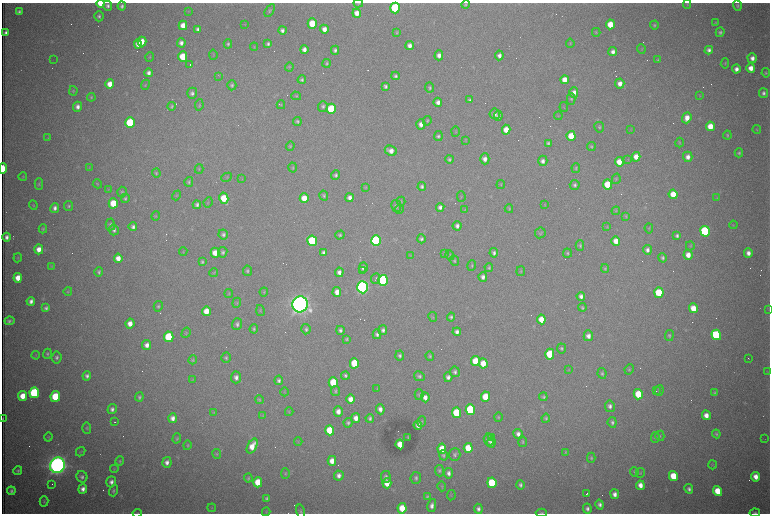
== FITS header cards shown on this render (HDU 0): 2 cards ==
NAXIS1  =                 1536 /fastest changing axis
NAXIS2  =                 1023 /next to fastest changing axis

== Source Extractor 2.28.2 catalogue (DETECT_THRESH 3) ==
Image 1536 x 1023 px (HDU 0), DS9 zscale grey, zoomed out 1/2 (1 PNG px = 2 x 2 image px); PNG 772 x 516 px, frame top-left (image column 1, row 1022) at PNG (2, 3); each listed source drawn as its Kron ellipse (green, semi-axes under 4 px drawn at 4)
Background 3050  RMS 34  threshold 103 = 3 sigma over >= 5 px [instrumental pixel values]
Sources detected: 492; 104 cannot appear on this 1/2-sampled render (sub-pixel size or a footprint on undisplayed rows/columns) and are neither listed nor drawn; the other 388 listed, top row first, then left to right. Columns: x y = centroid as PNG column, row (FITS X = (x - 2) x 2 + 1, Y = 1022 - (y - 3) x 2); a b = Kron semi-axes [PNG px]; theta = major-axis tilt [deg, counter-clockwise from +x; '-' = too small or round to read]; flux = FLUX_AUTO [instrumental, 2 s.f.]
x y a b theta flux
358 3 5 3 - 6.2e+03
101 4 4 3 - 1.4e+05
466 4 4 3 - 1.0e+04
687 4 5 3 - 6.7e+03
108 6 5 4 - 2.1e+04
122 6 4 4 - 1.8e+04
737 6 5 4 - 1.1e+04
395 8 5 4 - 8.1e+05
188 11 3 2 - 4.2e+03
270 11 7 4 59 1.3e+04
19 12 3 3 - 1.6e+04
357 13 4 4 - 5.9e+04
99 16 5 4 - 1.6e+04
312 23 5 4 - 2.0e+05
715 23 4 3 - 7.3e+03
610 24 5 4 - 1.4e+05
183 25 5 4 - 8.0e+04
245 25 3 3 - 4.1e+03
654 25 4 3 - 9.6e+03
198 29 4 3 - 2.4e+04
324 29 4 4 - 4.7e+04
282 30 4 4 - 2.3e+04
397 32 4 3 - 7.6e+03
596 32 4 3 - 5.2e+03
720 32 5 4 - 1.6e+04
6 33 4 3 - 2.6e+04
142 41 5 4 - 9.3e+04
181 43 5 4 - 3.0e+04
570 43 5 3 - 6.7e+03
138 44 4 4 - 5.3e+04
228 44 4 3 - 1.3e+04
268 44 4 3 - 1.7e+04
410 46 5 4 - 3.8e+04
254 47 4 3 - 4.8e+03
641 49 5 3 - 5.7e+03
304 50 4 3 - 3.4e+04
335 50 4 4 - 1.8e+04
709 50 4 4 - 2.6e+04
613 52 4 4 - 3.3e+04
213 55 5 2 - 4.9e+03
439 55 5 4 - 3.6e+04
499 55 5 4 - 3.0e+04
150 57 5 3 - 6.6e+03
183 57 5 4 - 2.2e+05
752 58 5 4 - 3.8e+04
53 59 2 1 - 1.7e+03
658 60 4 3 - 8.6e+03
326 63 4 4 - 1.1e+04
725 63 5 3 - 6.7e+03
190 65 2 1 - 2.0e+05
289 67 4 3 - 6.6e+03
751 68 4 4 - 6.4e+04
736 69 4 4 - 3.9e+04
149 73 4 3 - 3.0e+04
766 73 5 4 - 9.2e+03
219 76 3 2 - 4.4e+03
395 76 4 4 - 1.7e+04
302 80 4 4 - 1.3e+04
565 80 4 4 - 7.5e+04
620 83 5 4 - 4.7e+04
110 84 5 4 - 8.0e+04
145 85 5 2 - 5.6e+03
232 85 5 4 - 1.3e+04
385 86 4 3 - 1.7e+04
430 88 5 4 - 1.4e+04
73 91 5 4 - 7.9e+03
574 92 5 4 - 4.1e+04
192 93 5 5 - 2.2e+04
763 93 5 4 - 2.1e+04
296 96 5 4 - 8.2e+03
700 96 4 3 - 5.6e+03
91 97 4 3 - 7.8e+03
571 99 6 4 88 1.1e+04
470 100 3 3 - 1.5e+04
438 102 4 4 - 3.4e+04
199 105 6 3 82 8.6e+03
281 105 4 3 - 5.5e+03
172 106 4 3 - 1.0e+04
323 106 5 5 - 1.7e+04
78 107 5 4 - 3.2e+04
564 107 5 2 - 4.6e+03
331 109 5 4 - 4.4e+05
495 114 5 5 - 2.6e+04
498 116 5 4 - 2.2e+04
558 116 4 2 - 4.3e+03
687 118 6 4 69 6.5e+04
427 121 5 4 - 8.6e+03
297 122 4 4 - 1.4e+04
130 123 5 4 - 4.5e+05
421 124 5 4 - 4.6e+04
710 126 5 4 - 1.1e+05
599 127 5 5 - 1.2e+04
757 129 4 3 - 6.3e+03
506 130 5 4 - 1.0e+05
631 130 3 3 - 4.6e+03
455 131 5 3 - 5.7e+03
727 135 4 3 - 8.5e+03
438 136 5 4 - 1.4e+04
571 136 5 4 - 1.6e+05
48 138 3 3 - 5.0e+03
466 140 4 3 - 5.3e+03
548 143 4 3 - 1.5e+04
679 143 5 4 - 8.5e+03
290 146 4 4 - 9.2e+03
591 146 4 3 - 9.4e+03
391 151 6 5 - 5.1e+04
739 153 4 4 - 1.1e+04
636 157 5 4 - 7.2e+04
688 157 5 4 - 3.8e+04
449 159 4 3 - 1.4e+04
485 159 5 4 - 3.8e+04
628 159 4 3 - 5.0e+03
543 161 5 4 - 2.9e+04
619 162 5 4 - 1.0e+05
293 167 5 3 - 7.6e+03
3 168 5 2 - 2.7e+05
89 168 3 2 - 4.1e+03
576 168 5 4 - 1.0e+04
199 169 5 3 - 6.0e+03
156 173 4 4 - 9.6e+03
336 175 5 4 - 1.6e+04
23 177 4 3 - 6.5e+03
227 177 5 3 - 7.3e+03
242 179 4 2 - 3.7e+03
616 179 5 3 - 6.7e+03
189 182 5 3 - 1.2e+04
39 184 5 3 - 8.5e+03
97 184 5 3 - 7.2e+03
501 185 4 3 - 4.9e+03
575 185 5 5 - 1.7e+04
608 185 5 4 - 2.2e+05
422 186 4 4 - 1.8e+04
365 187 4 3 - 5.7e+03
108 190 4 3 - 5.7e+03
122 192 5 4 - 1.1e+04
673 194 5 4 - 1.3e+05
176 195 5 3 - 5.7e+03
324 196 5 4 - 1.1e+04
461 197 5 2 - 6.6e+03
125 198 5 4 - 1.2e+04
224 198 6 4 -75 1.9e+05
304 198 5 4 - 9.4e+04
350 198 4 4 - 3.3e+04
717 198 4 3 - 5.3e+03
401 201 4 3 - 5.6e+03
208 202 5 2 - 4.9e+03
113 203 5 4 - 1.9e+05
33 205 4 4 - 7.7e+03
197 205 4 4 - 1.8e+04
545 205 3 2 - 3.8e+03
69 206 5 4 - 1.2e+04
396 206 6 5 - 1.9e+04
440 207 4 4 - 2.8e+04
55 208 5 4 - 2.8e+04
399 209 4 4 - 7.5e+03
509 209 4 4 - 9.2e+03
465 210 4 3 - 5.8e+03
616 211 4 3 - 5.4e+03
156 216 4 3 - 6.4e+03
626 216 4 4 - 7.0e+03
110 225 6 4 -89 1.6e+04
733 225 4 3 - 6.1e+03
457 226 5 4 - 2.8e+04
133 227 4 4 - 2.1e+04
607 227 4 3 - 5.3e+03
649 228 5 3 - 6.7e+03
43 229 4 4 - 9.0e+03
114 230 5 4 - 1.9e+04
705 231 5 5 - 9.5e+05
540 233 5 5 - 1.2e+04
223 234 5 5 - 1.9e+04
340 235 5 4 - 1.2e+04
677 236 4 4 - 1.8e+04
6 237 4 3 - 2.9e+04
421 239 4 4 - 1.7e+04
312 241 5 5 - 5.8e+05
376 241 5 5 - 1.3e+06
616 241 5 4 - 7.4e+04
580 245 5 4 - 1.2e+04
690 246 4 4 - 8.1e+03
39 249 5 4 - 6.4e+04
647 250 5 4 - 2.7e+04
183 251 4 3 - 5.4e+03
223 252 5 4 - 1.7e+04
215 253 5 4 - 8.4e+04
323 253 4 3 - 2.2e+04
445 253 4 3 - 6.5e+03
494 253 5 4 - 2.1e+04
567 253 4 4 - 1.1e+04
748 253 5 4 - 4.3e+04
450 255 5 4 - 8.1e+03
688 255 5 4 - 6.5e+04
410 256 4 3 - 5.2e+03
18 258 4 3 - 6.1e+03
118 258 4 4 - 6.2e+04
663 258 5 4 - 1.5e+04
454 260 5 4 - 1.2e+04
202 262 4 3 - 1.1e+04
472 265 5 3 - 7.7e+03
51 266 4 3 - 5.8e+03
489 267 4 3 - 1.1e+04
363 268 5 4 - 2.8e+04
605 269 4 3 - 7.9e+03
247 271 5 4 - 1.4e+04
362 271 2 1 - 4.3e+03
521 271 5 4 - 8.2e+03
99 272 4 4 - 1.5e+04
339 272 5 4 - 3.2e+04
214 273 4 3 - 5.5e+03
483 277 5 4 - 3.1e+04
18 278 5 4 - 9.7e+04
376 278 5 2 - 1.0e+04
383 280 5 5 - 1.4e+06
363 287 6 5 - 3.3e+06
68 291 4 3 - 6.6e+03
264 292 4 3 - 7.6e+03
337 292 5 4 - 5.6e+04
659 293 5 4 - 3.0e+05
229 294 4 3 - 6.6e+03
581 296 4 4 - 3.0e+04
31 301 4 4 - 3.1e+04
237 303 5 4 - 8.9e+03
300 304 8 7 - 8.0e+06
158 306 5 4 - 1.2e+04
582 307 4 3 - 1.1e+04
46 308 4 3 - 1.9e+04
693 308 5 4 - 1.2e+05
769 310 3 2 - 3.7e+03
206 311 5 4 - 9.8e+04
260 311 5 3 - 7.8e+03
433 317 5 3 - 6.8e+03
451 317 4 4 - 1.5e+04
541 319 5 4 - 9.6e+04
9 321 5 3 - 2.1e+04
130 324 5 4 - 6.0e+04
237 324 6 5 - 1.9e+04
254 329 5 4 - 1.3e+04
306 329 5 4 - 1.5e+04
340 330 4 3 - 1.8e+04
383 330 5 4 - 2.2e+04
457 332 4 3 - 2.7e+04
186 333 5 3 - 6.2e+03
377 334 5 4 - 2.0e+04
716 335 5 4 - 7.1e+05
588 336 5 4 - 3.8e+04
669 336 5 4 - 1.2e+04
169 337 5 4 - 4.3e+05
346 339 4 3 - 9.3e+03
147 345 5 4 - 4.1e+04
561 348 5 4 - 1.3e+04
47 354 5 4 - 1.2e+04
550 354 5 4 - 2.7e+05
36 355 4 3 - 4.8e+03
400 356 5 4 - 1.6e+04
430 356 4 4 - 1.2e+04
57 357 6 5 - 1.8e+04
226 358 5 4 - 1.3e+04
749 359 3 1 - 3.1e+03
193 360 5 3 - 8.6e+03
476 361 5 4 - 2.1e+05
354 363 5 4 - 2.5e+05
483 363 5 4 - 1.2e+05
629 369 5 4 - 8.9e+03
569 370 3 2 - 4.0e+03
455 372 5 5 - 2.0e+04
768 372 4 3 - 5.1e+03
602 373 5 4 - 1.4e+04
87 376 5 4 - 2.3e+04
345 376 4 4 - 1.5e+04
419 376 5 4 - 1.8e+04
236 377 6 5 - 3.1e+04
448 377 5 4 - 2.7e+04
192 380 4 2 - 4.7e+03
279 380 5 4 - 2.0e+04
333 382 5 4 - 2.3e+05
377 388 4 3 - 4.7e+03
335 391 5 4 - 1.2e+04
656 391 2 2 - 6.8e+03
659 391 5 3 - 8.2e+03
285 392 4 3 - 5.9e+03
34 393 5 5 - 7.9e+05
714 393 4 3 - 9.4e+03
638 394 5 4 - 2.2e+05
419 395 5 4 - 1.1e+04
23 396 5 4 - 1.1e+05
55 396 5 4 - 2.8e+05
139 397 4 4 - 1.4e+04
425 397 5 4 - 4.6e+04
485 397 5 4 - 1.4e+05
543 397 4 4 - 1.1e+04
350 399 5 4 - 5.8e+04
259 400 4 4 - 8.8e+03
610 406 6 5 - 2.7e+04
112 409 5 4 - 2.4e+04
380 409 5 4 - 3.5e+04
470 410 5 4 - 5.9e+05
338 411 5 4 - 5.0e+04
214 412 4 3 - 5.7e+03
289 412 4 3 - 6.2e+03
456 413 5 4 - 3.4e+05
706 415 5 4 - 6.1e+04
262 416 3 3 - 4.7e+03
498 417 5 3 - 8.0e+03
173 418 5 4 - 4.1e+04
356 418 5 4 - 5.4e+04
370 418 4 4 - 1.7e+04
546 418 4 4 - 1.0e+04
3 419 4 1 - 6.4e+03
422 421 5 4 - 9.0e+03
115 422 2 2 - 3.7e+03
612 422 5 4 - 1.9e+04
348 423 5 4 - 1.6e+04
418 425 4 3 - 3.3e+04
87 428 6 4 -87 1.0e+04
330 430 5 4 - 2.1e+05
518 434 5 4 - 3.0e+04
716 434 4 4 - 1.1e+04
660 436 5 4 - 1.0e+04
48 437 4 3 - 5.5e+03
408 437 3 2 - 5.8e+03
491 437 2 1 - 1.4e+05
655 437 5 4 - 1.0e+04
177 438 5 3 - 9.8e+03
489 439 6 5 - 3.8e+04
764 439 2 1 - 2.7e+03
298 441 4 3 - 5.0e+03
491 442 5 3 - 2.6e+04
523 442 5 3 - 9.1e+03
400 444 5 4 - 1.2e+05
187 445 5 4 - 7.9e+03
252 446 8 4 61 1.0e+05
468 448 5 4 - 1.9e+05
442 449 5 4 - 1.5e+05
81 452 5 4 - 9.1e+03
566 452 4 3 - 6.3e+03
217 454 5 3 - 7.8e+03
455 454 6 6 - 1.8e+04
443 455 5 4 - 1.3e+04
591 458 5 4 - 1.1e+04
120 461 5 4 - 9.3e+03
332 461 5 4 - 6.4e+04
167 462 5 4 - 3.6e+04
57 465 8 7 - 7.2e+06
712 465 4 3 - 5.5e+03
114 469 4 3 - 5.6e+03
18 471 4 3 - 1.2e+04
439 471 6 4 -87 1.3e+04
634 472 5 3 - 7.7e+03
448 473 5 4 - 3.0e+04
640 473 5 4 - 7.8e+03
285 474 5 3 - 7.9e+03
339 475 5 5 - 3.6e+04
673 476 5 4 - 2.0e+05
82 477 6 5 - 2.3e+04
386 477 6 5 - 2.3e+04
756 477 5 4 - 6.3e+04
248 478 4 4 - 9.8e+03
416 478 6 5 - 1.8e+04
111 482 5 5 - 2.8e+04
258 482 5 4 - 1.7e+05
387 483 5 4 - 1.1e+05
492 483 5 4 - 4.2e+05
52 484 2 1 - 2.5e+03
520 485 5 4 - 1.9e+04
640 485 5 4 - 5.7e+04
442 486 5 4 - 8.0e+03
83 489 5 4 - 3.8e+04
689 489 5 4 - 2.0e+04
11 491 4 3 - 1.7e+04
114 491 6 4 74 1.4e+04
718 491 5 4 - 1.6e+05
587 494 2 2 - 1.1e+04
615 494 5 4 - 4.2e+04
451 495 5 3 - 5.2e+03
427 497 4 3 - 1.1e+04
267 499 4 3 - 1.5e+04
44 501 5 3 - 8.5e+03
600 505 5 4 - 2.3e+04
432 506 6 4 79 3.4e+04
212 508 4 3 - 4.7e+03
402 508 5 4 - 1.7e+05
478 509 5 4 - 2.5e+04
587 509 5 4 - 2.3e+04
266 512 4 3 - 5.8e+03
301 512 7 4 -74 1.3e+04
137 513 4 2 - 5.2e+03
541 513 5 3 - 8.5e+03
755 513 5 3 - 1.2e+04
At the frame edge (FLAGS 8, measured only in part): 8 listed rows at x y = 358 3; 101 4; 3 168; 3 419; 301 512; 137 513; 541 513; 755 513
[104 sub-pixel or undisplayed-footprint detections neither listed nor drawn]